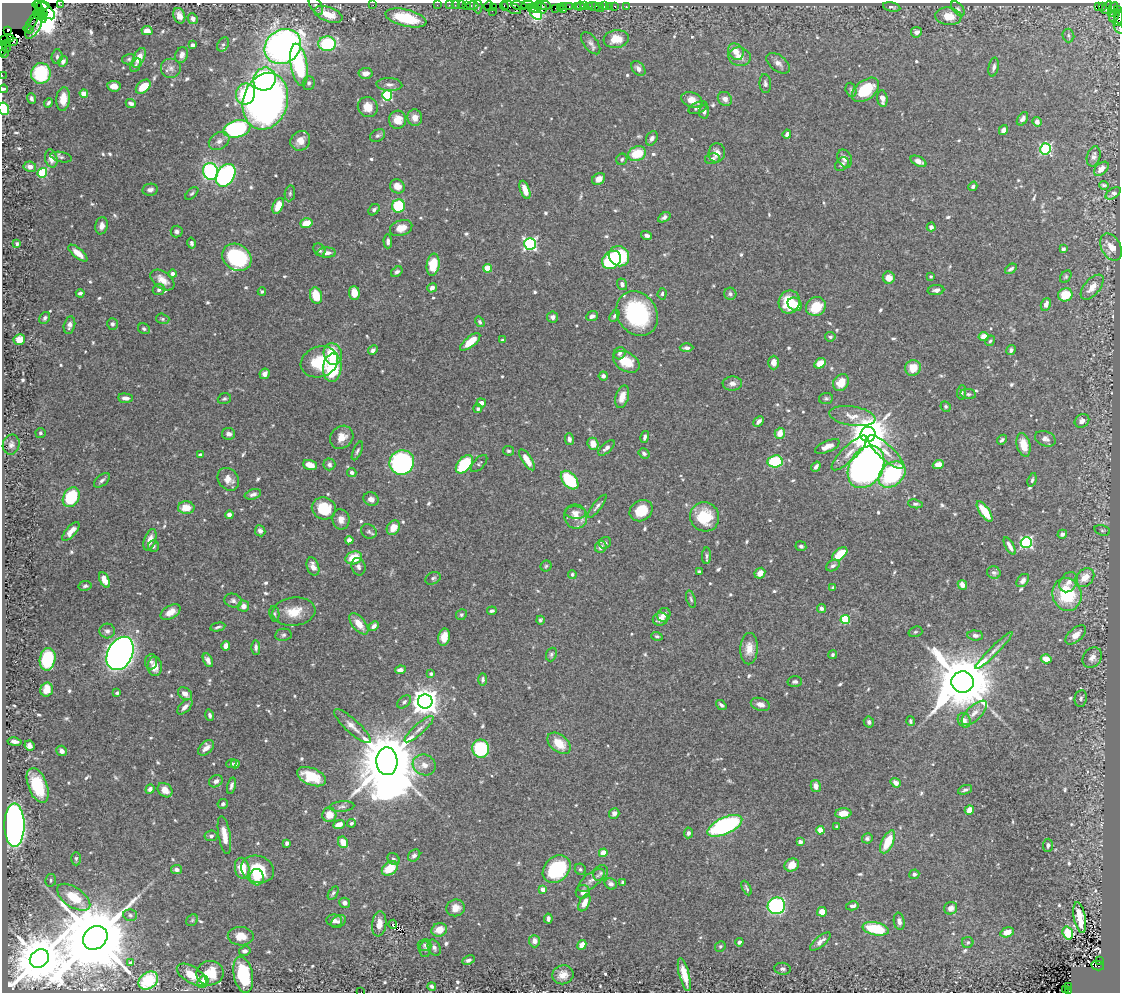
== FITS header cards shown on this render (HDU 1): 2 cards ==
NAXIS1  =                 1118
NAXIS2  =                  990

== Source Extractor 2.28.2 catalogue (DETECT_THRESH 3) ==
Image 1118 x 990 px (HDU 1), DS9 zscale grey, 1 PNG px = 1 image px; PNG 1122 x 994 px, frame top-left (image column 1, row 990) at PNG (2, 3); each listed source drawn as its Kron ellipse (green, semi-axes under 4 px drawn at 4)
Background 0.415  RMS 0.012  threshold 0.0362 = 3 sigma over >= 5 px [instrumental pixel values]
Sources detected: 703; of the 703, the 500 brightest by FLUX_AUTO listed and drawn (203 fainter detections omitted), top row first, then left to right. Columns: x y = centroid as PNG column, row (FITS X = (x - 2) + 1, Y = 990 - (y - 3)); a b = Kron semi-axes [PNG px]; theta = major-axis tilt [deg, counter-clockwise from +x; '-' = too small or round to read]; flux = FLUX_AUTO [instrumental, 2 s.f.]
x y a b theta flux
37 4 2 2 - 81
41 5 9 4 -8 30
61 5 2 2 - 4.4
373 5 2 2 - 33
437 5 2 2 - 9
449 5 2 2 - 18
455 5 2 2 - 12
462 5 3 2 - 24
466 5 3 2 - 33
528 5 6 2 3 100
538 5 4 3 - 80
544 5 6 2 -12 66
316 6 10 5 -59 2.1
472 6 6 3 0 37
489 6 5 2 - 32
504 6 5 3 - 23
519 6 8 3 -14 60
563 6 4 2 - 40
569 6 3 2 - 25
577 6 3 2 - 27
580 6 4 3 - 32
585 6 3 2 - 25
589 6 3 3 - 34
594 6 5 3 - 31
604 6 3 2 - 34
609 6 2 2 - 6.6
615 6 3 3 - 23
626 6 3 2 - 4.6
1099 6 3 3 - 57
478 7 6 2 -90 23
493 7 2 2 - 6.1
512 7 10 5 -28 120
560 7 4 2 - 35
892 7 9 4 -12 2.2
1102 7 3 3 - 8.4
531 8 3 2 - 69
535 8 4 3 - 43
542 8 5 5 - 82
555 8 2 2 - 20
599 8 5 3 - 22
1107 8 7 3 58 16
1113 8 6 3 42 45
958 9 9 5 -50 1.8
1117 9 3 3 - 40
564 10 3 2 - 13
46 11 11 5 -43 90
492 11 2 2 - 7.7
41 12 12 4 -69 270
535 12 8 5 -54 100
1111 13 3 3 - 83
44 14 4 3 - 640
328 14 14 7 -19 15
40 15 7 4 -23 350
179 16 8 5 -71 6
948 16 13 8 -5 15
1115 16 7 4 63 320
406 18 21 8 -14 40
1118 18 8 3 75 97
193 19 5 5 - 3.8
32 22 11 4 61 21
34 26 14 6 62 21
1119 28 6 2 -54 15
28 29 5 3 - 18
7 31 3 3 - 62
147 31 5 4 - 6.4
916 32 5 5 - 3.7
1068 35 7 6 - 1.6
10 39 3 3 - 90
616 39 12 9 7 15
4 40 2 2 - 5.6
13 41 4 3 - 330
591 43 13 7 -52 3.7
8 44 4 3 - 13
223 44 7 5 61 2.2
327 44 9 7 3 55
193 45 4 4 - 2.4
283 46 19 16 36 430
6 47 5 3 - 4.8
3 48 7 2 88 51
736 52 9 7 -52 8.4
4 53 5 3 - 38
181 55 8 6 66 4.4
57 57 7 5 86 1.7
740 57 11 9 -13 7.3
139 58 10 5 65 11
129 59 7 5 16 1.6
63 61 6 4 59 2.4
778 63 13 8 -38 4.6
136 65 7 4 62 1.6
299 65 21 8 -81 75
994 67 9 5 77 2.8
171 68 10 10 - 4.5
638 69 8 6 -47 3.7
41 73 10 9 - 51
366 73 7 5 4 6
2 75 2 2 - 4.2
264 79 12 11 - 76
309 83 7 6 - 2.2
389 84 13 6 -3 3.9
765 84 9 5 -85 2.4
114 86 7 5 -9 6.3
143 87 8 5 41 17
4 89 4 3 - 1.7
851 90 7 5 -72 1.8
866 90 16 9 38 32
84 93 4 4 - 13
245 94 10 9 - 42
387 95 5 5 - 74
31 99 5 3 - 2.3
63 99 12 7 84 12
725 99 7 6 - 4.1
882 99 8 5 -82 5.2
692 100 11 7 -21 8.2
265 101 29 22 74 530
48 103 5 3 - 1.7
131 103 5 3 - 2.2
368 107 10 9 - 9.6
698 108 10 5 21 3.3
4 109 6 5 - 25
704 112 7 5 88 2.2
415 117 8 7 - 6.5
1022 119 7 5 55 3.2
398 120 9 8 - 11
1037 122 5 4 - 3.5
237 129 13 8 12 110
1003 130 5 4 - 3.5
787 134 5 4 - 2.8
378 135 8 5 30 1.9
652 138 7 5 61 3.2
219 141 11 8 32 4.3
300 141 10 9 - 7.8
1045 149 5 5 - 110
717 153 9 8 - 6.3
637 154 9 7 22 25
1094 156 10 6 75 3.6
61 157 11 5 -12 2.3
51 158 9 6 -77 7.4
622 159 6 5 - 1.6
712 159 7 5 12 2.8
845 159 9 7 -65 4.3
918 161 8 4 -26 4.4
842 164 8 6 45 2.5
30 167 6 5 - 5
1101 169 8 5 42 6.5
211 171 8 7 - 120
42 173 5 4 - 44
226 175 12 8 59 160
599 179 7 5 35 4.9
1104 185 5 3 - 1.5
397 186 8 6 -32 7.4
973 186 5 4 - 2.1
150 190 8 6 9 3.3
525 190 9 4 -70 7.1
192 193 8 4 43 1.5
290 193 8 5 81 1.6
1113 193 8 5 33 2.6
278 206 8 5 65 11
398 206 6 6 - 58
374 210 6 5 - 2.3
664 217 7 4 31 2.7
306 223 6 4 17 13
102 226 8 6 78 4.7
931 227 4 4 - 3.6
401 228 11 7 19 8.9
177 231 6 6 - 3
647 235 6 4 -15 3
388 241 7 4 -89 2.7
191 243 5 4 - 1.9
17 244 4 3 - 1.7
530 244 6 6 - 160
1111 247 14 9 -61 11
1063 249 4 4 - 2.5
319 250 7 5 -55 2.5
78 253 12 5 -40 7.9
327 253 9 5 0 5.7
619 256 10 9 - 51
237 257 15 12 -35 89
612 260 10 8 40 62
433 265 11 6 82 25
487 268 4 4 - 20
1011 269 6 4 34 1.9
397 272 6 4 35 2.4
172 274 4 4 - 3.3
931 276 3 3 - 1.5
1066 277 7 5 51 1.4
889 278 6 6 - 8.7
162 280 13 8 -36 9.2
622 284 6 5 - 3.3
1092 287 15 8 49 10
432 288 5 4 - 3.8
159 290 6 5 - 2.5
936 290 8 5 7 3
262 291 4 3 - 1.5
80 293 4 3 - 2
354 293 7 5 -85 10
662 294 6 4 85 1.7
730 294 6 6 - 2.3
1065 295 7 6 - 24
316 296 8 6 -76 20
789 302 11 10 - 29
795 304 8 6 -37 12
1046 304 6 4 70 4.6
816 306 10 9 - 22
637 314 23 19 -56 92
592 316 6 4 21 3.6
614 316 6 4 57 1.9
553 317 5 5 - 2.8
45 318 6 5 - 1.7
163 319 7 5 -16 1.6
480 322 5 4 - 1.5
112 324 6 5 - 1.9
69 325 9 5 77 3.4
144 329 6 5 - 1.7
984 336 5 4 - 8.6
830 337 5 4 - 1.8
19 340 6 5 - 12
503 340 4 3 - 1.6
990 341 5 4 - 1.5
470 342 12 5 39 16
687 348 7 4 1 2.8
373 350 5 4 - 2.1
1011 350 5 4 - 1.7
620 353 6 5 - 2.3
333 354 11 9 -70 26
319 362 19 15 20 33
626 362 14 9 -30 19
774 362 7 5 88 6.2
820 363 6 4 30 10
332 368 14 9 85 45
913 368 8 8 - 13
265 374 5 5 - 3.9
603 376 4 4 - 2.8
732 383 9 7 3 3.9
841 383 9 7 53 13
962 392 7 4 85 1.4
968 394 8 5 -9 1.8
622 397 11 6 74 8.3
125 398 7 4 -5 4.7
826 398 7 5 9 1.8
224 399 7 5 20 1.6
481 403 5 4 - 4
946 406 5 4 - 1.5
478 409 4 4 - 1.7
852 416 23 9 -9 10
759 421 6 3 45 2.9
1082 421 7 6 - 4.7
40 433 5 5 - 1.6
780 433 5 5 - 7.6
228 434 7 6 - 3.5
868 434 7 7 - 2400
342 437 12 11 - 9.7
645 437 6 4 77 2.2
569 439 6 4 -76 3.1
1045 439 11 7 -23 4.3
1002 440 5 3 - 1.5
593 444 6 5 - 8.8
11 445 10 8 74 3.7
1024 445 12 6 -76 13
827 446 13 5 24 6.6
606 448 10 5 42 3.5
357 451 10 4 66 1.9
508 451 5 5 - 1.5
886 452 23 7 -42 9.7
644 453 6 4 -34 2.1
849 453 23 7 44 9
200 454 4 3 - 1.6
527 460 12 5 -56 11
775 461 7 6 - 53
402 462 12 12 - 190
329 464 6 6 - 2.3
464 464 11 6 50 51
479 464 10 5 47 1.7
310 465 7 5 -19 10
938 465 6 4 19 8.8
816 467 5 3 - 2.5
866 467 22 16 59 870
352 472 4 4 - 2.7
892 474 15 11 42 100
228 479 12 10 -52 8.1
102 480 9 5 40 2.5
570 480 11 6 -49 47
1032 480 7 4 73 1.6
253 494 8 5 17 3.1
71 497 10 7 59 50
371 499 7 6 - 4.1
915 504 7 4 -9 1.8
597 506 14 4 52 2.7
186 508 8 6 -2 13
324 508 12 11 - 29
641 511 12 10 33 21
985 511 12 5 -55 22
575 513 11 6 -5 4.4
229 515 4 4 - 3.6
576 517 12 11 - 8.6
705 517 15 14 - 30
341 519 10 8 -80 5.8
393 528 8 6 56 9.7
1102 530 8 5 -17 1.6
71 531 12 5 48 6.8
260 531 5 5 - 3.7
369 531 8 7 - 2.3
1062 534 5 4 - 3.3
150 540 11 5 71 8.7
349 540 4 4 - 4
1026 542 5 5 - 120
605 543 6 5 - 1.9
153 546 6 5 - 1.7
801 546 5 5 - 2.1
1010 546 9 3 -60 4.4
601 547 6 5 - 3.1
840 554 9 5 40 22
706 556 8 4 88 1.8
354 558 8 6 16 23
313 566 9 6 -71 6.4
546 566 5 5 - 1.4
833 566 7 5 31 2.6
358 567 9 7 -72 3.2
699 572 4 3 - 2.3
760 573 6 5 - 7.9
994 573 7 6 - 2.3
572 574 4 4 - 1.6
433 578 8 5 27 1.9
1085 578 11 8 43 11
104 580 8 4 -63 8.9
1023 580 7 5 48 3.5
1068 582 11 8 54 5.2
962 585 5 4 - 5.3
85 586 6 5 - 1.8
833 587 3 3 - 1.5
1067 594 16 14 -75 48
691 599 9 4 -72 1.9
233 601 9 6 -17 2.7
243 606 6 5 - 4.4
821 608 4 4 - 2.7
492 611 5 3 - 1.5
170 612 11 6 30 7.4
294 612 21 14 6 17
274 614 8 5 -81 1.6
461 615 5 5 - 1.5
664 615 7 6 - 4.7
660 619 7 6 - 8
845 619 4 4 - 46
540 620 4 4 - 1.8
359 624 13 6 -51 9.8
374 626 6 4 46 4.3
218 627 7 3 13 1.8
107 631 8 7 - 2.8
915 632 7 5 16 1.5
283 635 8 6 10 2.2
975 635 8 5 -5 2.5
1076 635 12 6 42 7.8
657 636 6 4 -17 1.6
444 637 8 6 79 10
226 646 5 4 - 5.9
256 647 7 4 -88 2.5
749 649 16 9 88 9
994 651 26 4 45 5.2
120 653 17 12 63 600
551 654 7 5 69 1.8
832 655 4 4 - 1.6
1092 658 11 9 52 5.5
48 659 11 8 80 60
1046 659 5 4 - 9.8
208 660 7 4 -64 3.4
151 662 7 6 - 2.6
155 666 10 7 -85 7.4
400 670 5 4 - 4.4
431 674 4 4 - 1.7
483 680 6 4 89 2
795 682 7 5 -2 2.2
963 682 11 10 - 7900
47 689 7 6 - 12
117 693 3 3 - 1.5
185 694 8 5 -36 5.6
1081 698 8 6 81 2
425 701 7 7 - 1000
404 702 8 5 40 2.1
760 704 10 6 -17 4.8
721 705 6 4 -38 2.3
185 707 9 5 45 3.8
974 713 16 7 43 5.9
210 715 6 4 -73 2
964 720 7 6 - 3.8
911 721 5 4 - 1.5
869 722 6 5 - 2.4
352 726 24 7 -42 7.3
419 729 19 5 42 5
15 742 7 4 -9 3.6
559 743 13 8 -39 16
29 746 5 4 - 4.6
206 748 9 6 44 6.5
481 749 9 8 - 65
62 751 5 5 - 4.1
387 761 14 10 -88 9300
231 763 5 4 - 1.6
235 764 4 4 - 2.1
424 765 11 10 - 6.9
311 777 15 8 -22 23
216 781 7 5 33 3.6
896 783 5 4 - 6.3
38 785 18 9 -69 38
231 786 8 4 76 2.4
816 786 6 5 - 5.6
150 789 5 4 - 3.5
165 790 8 6 -43 8.3
965 790 7 4 18 2
223 804 5 5 - 2.6
342 806 12 5 6 3
969 810 5 4 - 7.7
614 813 5 5 - 3.4
843 813 8 5 4 11
329 815 7 7 - 12
351 823 4 4 - 1.5
339 824 6 4 23 7.4
14 825 21 10 -90 610
725 826 19 8 25 150
837 827 4 4 - 1.5
820 830 4 4 - 20
688 833 5 4 - 2.2
224 835 19 6 -80 9.9
211 836 6 5 - 2.1
867 838 5 5 - 2.1
343 842 6 5 - 12
800 842 4 4 - 3.4
888 842 12 5 64 22
287 843 4 3 - 2.3
1048 845 6 5 - 2.3
603 853 4 4 - 11
414 855 7 5 44 2.8
76 859 7 4 -90 1.8
394 859 7 5 -45 1.9
792 865 7 6 - 11
242 868 10 7 -79 19
390 868 9 6 37 20
177 869 5 4 - 3.5
257 869 17 13 -18 32
557 869 15 12 44 63
580 869 6 5 - 1.6
601 873 8 7 - 2.4
914 874 5 5 - 2.4
257 877 8 7 - 12
51 880 6 5 - 1.8
591 880 16 7 39 5.5
623 882 4 3 - 1.6
611 884 6 5 - 3.7
746 888 8 3 -65 1.6
543 889 4 4 - 9
583 892 7 6 - 5.5
333 893 7 4 58 1.5
74 897 19 10 -35 25
345 903 5 5 - 3.6
584 903 9 5 64 9
776 906 9 8 - 130
852 906 6 4 12 2.7
456 908 9 8 - 6.8
951 908 7 6 - 5.2
822 912 5 5 - 8.4
130 915 7 5 -13 1.8
1080 918 15 6 -79 23
548 919 5 3 - 2.6
192 920 6 5 - 1.5
334 921 8 6 -7 3.2
339 921 8 5 35 2.3
899 921 9 5 -80 3.8
379 924 12 7 83 8.1
393 924 4 3 - 3.6
876 929 13 6 -11 36
439 930 8 6 19 11
1007 932 7 5 19 8
1068 933 6 5 - 21
241 936 13 9 -2 10
95 938 13 11 41 15000
534 941 6 5 - 5.2
820 941 12 5 41 4.5
739 942 4 3 - 2.8
968 942 6 5 - 1.5
425 945 7 6 - 1.6
582 945 5 4 - 9.3
720 947 5 5 - 1.5
434 948 9 6 -62 2.6
425 949 8 5 89 2.1
245 951 6 4 12 3.1
39 958 10 8 39 6400
469 960 6 4 24 2.3
1099 960 3 2 - 36
131 963 4 3 - 3.9
1098 966 6 4 -12 280
783 969 8 6 -9 2.3
210 973 13 12 - 22
192 975 16 8 -31 16
243 975 18 9 -78 43
563 975 11 9 17 8
684 975 17 5 -75 13
148 980 10 8 35 43
203 982 6 5 - 16
432 986 4 3 - 2.2
1069 987 3 2 - 50
1065 990 3 2 - 14
1068 991 3 3 - 26
361 992 2 2 - 14
At the frame edge (FLAGS 8, measured only in part): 9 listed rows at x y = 37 4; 1118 18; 1119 28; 3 48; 2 75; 4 89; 4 109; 1068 991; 361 992
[203 fainter detections neither listed nor drawn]